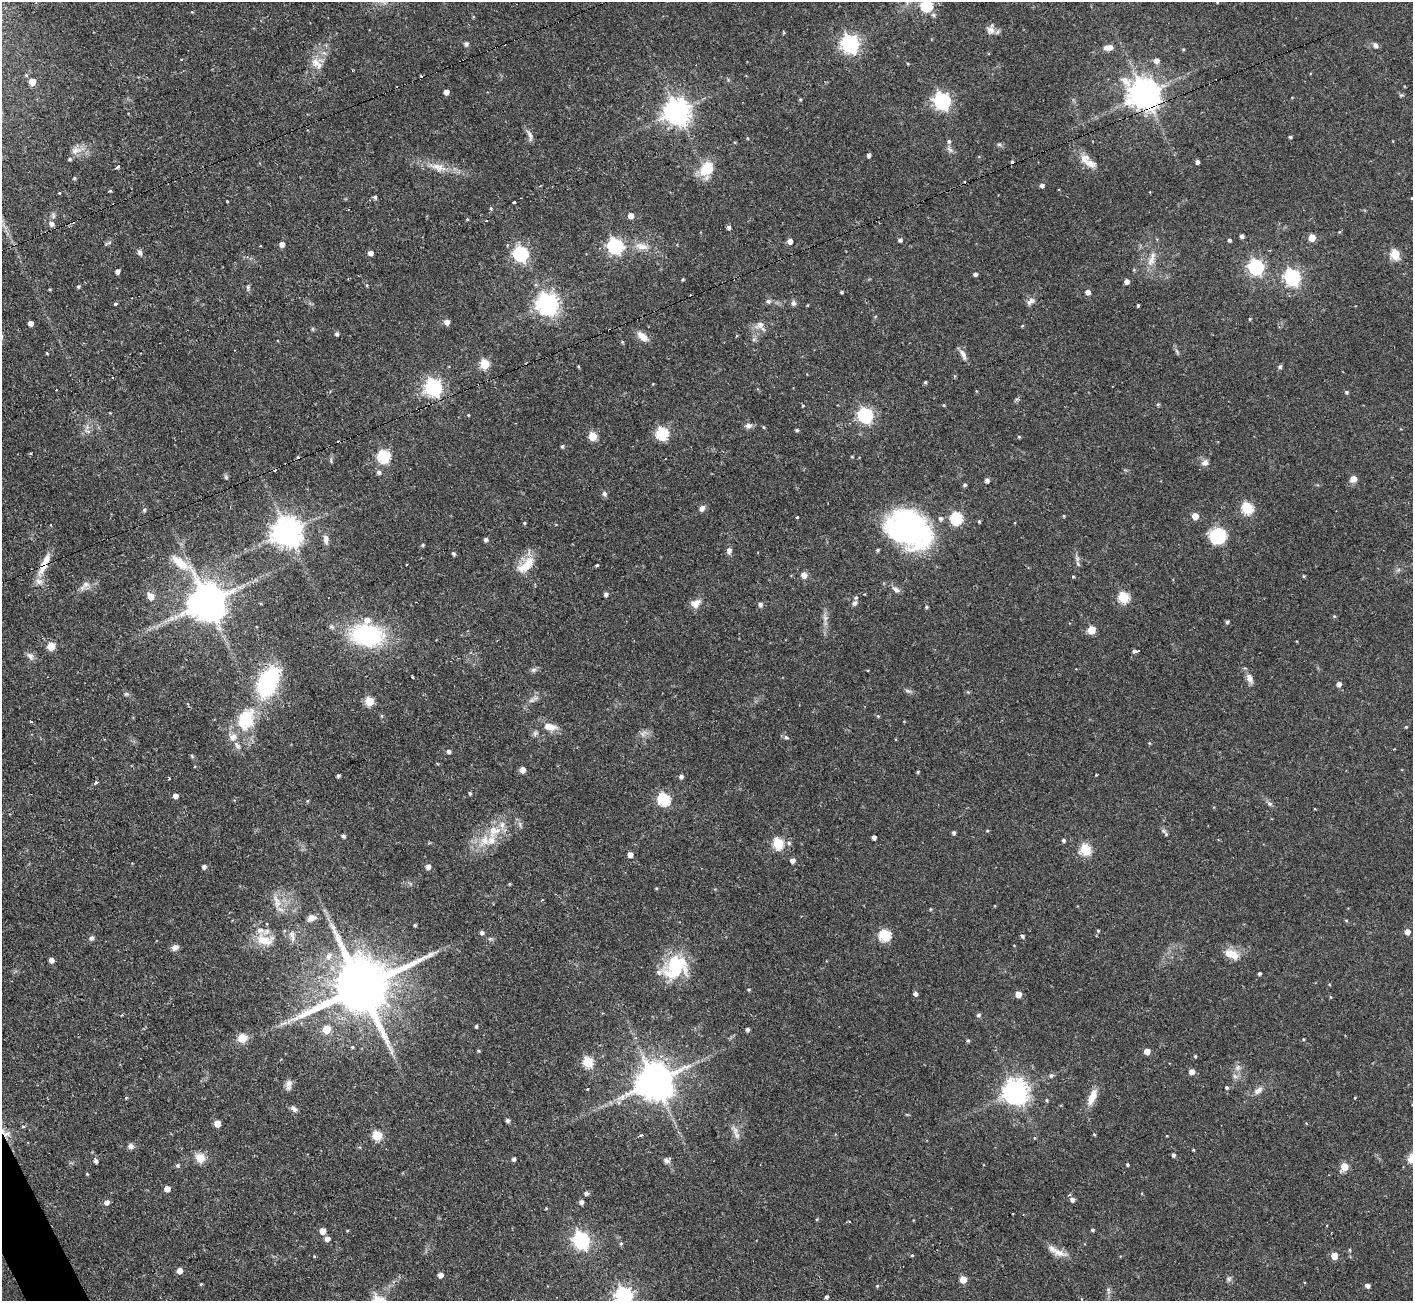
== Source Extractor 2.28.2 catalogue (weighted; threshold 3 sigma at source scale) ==
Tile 7 of 4 x 4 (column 3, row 2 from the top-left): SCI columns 2821-4231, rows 2746-4044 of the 5641 x 5624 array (HDU 1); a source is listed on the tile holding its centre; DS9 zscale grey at full resolution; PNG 1415 x 1303 px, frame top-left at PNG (2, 2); no overlay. Shown black and unused: <1% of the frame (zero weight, under 2 of 3 exposures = <1% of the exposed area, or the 3 px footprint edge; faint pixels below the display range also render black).
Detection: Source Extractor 2.28.2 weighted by HDU 2 'WHT'; one run over the whole footprint, this tile lists its part. Background 0.0722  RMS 0.0059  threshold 0.0263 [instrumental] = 3 sigma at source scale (4.5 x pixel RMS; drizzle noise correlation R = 1.50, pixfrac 1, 0.05/0.05 arcsec/px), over >= 5 px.
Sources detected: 334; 1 inside a brighter object's white glare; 14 cosmic-ray / hot-pixel residue — not listed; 10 inside a brighter listed object's ellipse — not listed separately; the other 309 listed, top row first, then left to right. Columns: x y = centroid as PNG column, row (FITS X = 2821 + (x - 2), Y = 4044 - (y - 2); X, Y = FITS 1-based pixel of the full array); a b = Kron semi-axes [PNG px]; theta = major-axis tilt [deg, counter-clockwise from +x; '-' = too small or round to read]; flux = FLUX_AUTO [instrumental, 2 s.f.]
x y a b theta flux
926 5 6 6 - 59
933 15 7 5 -2 1.3
990 30 13 11 -44 3.9
466 44 6 6 - 1.2
850 44 7 7 - 220
1376 45 7 6 - 1.8
1109 47 12 7 6 4.1
1183 49 4 4 - 0.58
181 59 3 3 - 0.65
1156 61 6 5 - 3.4
315 62 17 13 22 7.1
908 64 3 3 - 0.54
32 82 5 5 - 7.8
446 92 5 4 - 3.1
1144 94 10 9 - 1000
800 99 4 4 - 0.69
942 101 7 7 - 170
677 111 8 8 - 630
530 137 12 5 -89 2.1
1290 137 3 3 - 0.95
748 138 4 3 - 0.5
949 141 6 5 - 1.2
999 144 6 5 - 1.1
75 150 16 10 13 5.3
869 155 4 3 - 1.7
1197 162 4 3 - 1.9
1091 163 19 10 -16 5.2
118 167 4 3 - 1.8
437 167 25 9 -12 8.8
707 169 19 14 60 15
74 178 5 4 - 0.81
1042 185 4 4 - 2
59 192 3 3 - 2.4
375 197 5 4 - 1.2
227 201 2 2 - 0.45
514 202 3 3 - 3.5
491 208 5 4 - 0.74
53 216 9 4 -82 1.2
631 216 5 4 - 4.8
468 220 3 3 - 1.9
51 224 7 6 - 2.6
729 227 5 4 - 1.5
1339 232 5 3 - 0.56
1242 236 4 4 - 1.6
1312 238 5 5 - 10
900 240 5 5 - 1.5
1229 240 4 3 - 1.2
790 241 5 5 - 3.7
282 244 6 6 - 2.2
615 246 7 6 - 130
642 246 20 9 -13 6.9
140 252 9 6 -73 1.7
370 253 5 4 - 2.9
520 254 7 6 - 110
1395 254 5 5 - 32
1151 260 21 8 66 5.8
1256 267 7 6 - 150
117 271 5 4 - 2.1
975 274 4 4 - 1.8
1292 277 7 6 - 160
683 279 4 3 - 0.67
1127 282 4 4 - 3
367 285 4 3 - 0.52
78 286 4 4 - 0.89
248 287 8 4 -84 1.2
50 289 4 3 - 0.57
842 292 4 3 - 0.83
1088 292 5 5 - 3.3
768 301 7 6 - 1.5
1030 301 13 7 42 2.7
793 303 7 6 - 1.7
116 304 4 3 - 11
547 304 8 7 - 390
1138 305 3 3 - 0.75
1250 319 4 4 - 0.56
447 322 5 5 - 3.5
31 323 5 4 - 2.9
761 326 16 8 -51 3.5
313 329 5 4 - 0.85
337 334 4 4 - 1.5
642 336 14 7 -39 5.8
754 339 6 4 72 1.1
622 342 5 4 - 0.67
1177 351 9 3 -69 1.1
47 353 4 3 - 0.54
963 354 16 6 -64 3.1
484 364 5 5 - 28
1280 367 6 5 - 0.96
925 382 4 3 - 0.91
434 387 7 7 - 200
1346 392 5 4 - 0.96
1158 404 5 4 - 0.84
803 405 4 3 - 0.52
944 405 4 4 - 0.56
468 415 4 3 - 0.46
865 415 6 6 - 140
748 426 9 7 13 2.5
763 427 5 3 - 0.59
797 430 4 3 - 0.89
88 431 8 4 -8 1.3
662 433 6 6 - 63
592 436 5 5 - 18
1019 437 4 4 - 0.64
562 446 4 4 - 0.9
384 456 6 6 - 65
852 457 4 3 - 0.55
1205 463 9 8 - 2.9
379 472 6 5 - 1.6
226 477 7 5 -88 1.1
1353 479 6 6 - 5
987 480 4 4 - 1.9
965 485 6 4 22 0.88
604 494 8 6 -62 1.6
702 508 7 6 - 2.7
1247 508 6 5 - 52
144 510 5 4 - 1.1
1064 516 4 3 - 0.64
1195 516 5 5 - 8.2
797 517 3 3 - 1.6
956 518 6 6 - 63
979 521 4 4 - 0.79
524 523 4 3 - 0.68
909 529 50 35 -31 120
287 532 9 9 - 930
1218 536 15 14 - 29
326 539 13 7 -87 2.9
486 540 4 4 - 1.7
423 545 5 4 - 0.75
877 550 4 3 - 0.97
729 551 9 6 84 2.2
453 553 5 4 - 1.1
1077 558 13 5 -71 2.1
44 564 37 8 66 11
526 565 28 13 44 12
597 565 3 3 - 1.1
804 575 8 7 - 3.2
1073 576 4 3 - 0.55
1304 576 4 3 - 0.6
86 584 11 8 32 3.5
896 589 11 6 -32 2.3
606 594 4 4 - 1.9
150 596 7 6 - 6.3
1123 597 6 5 - 42
207 602 14 10 -56 1700
695 603 12 10 27 4.9
854 603 8 7 - 1.8
760 605 6 5 - 1.8
926 607 4 4 - 0.78
1334 616 5 4 - 0.69
825 618 8 6 -78 2.2
1227 622 4 4 - 1.3
332 627 7 6 - 1.5
1091 630 5 5 - 16
367 635 31 20 -2 67
51 646 5 5 - 15
1134 651 5 4 - 1.2
30 656 11 8 -53 2.7
534 670 8 6 3 1.5
412 677 3 2 - 0.7
1249 678 11 7 -64 4.1
268 682 34 19 65 59
1339 684 5 5 - 2.2
908 691 10 5 -19 1.5
968 692 5 4 - 0.61
126 694 7 5 20 1
531 700 9 5 20 1.9
369 701 5 5 - 24
246 715 29 19 65 23
878 716 5 4 - 0.72
550 727 18 9 -11 6.5
1406 727 4 3 - 0.55
535 733 8 6 77 1.4
643 733 11 7 42 2.7
786 737 7 5 -6 1.3
1149 743 5 3 - 0.57
237 745 11 6 -45 2.4
1394 749 3 2 - 0.53
448 751 4 4 - 1.7
192 756 6 4 -48 0.73
522 770 5 4 - 4.9
918 772 4 3 - 0.6
1096 775 3 2 - 0.46
338 776 3 3 - 1.2
681 777 5 5 - 1.7
169 779 3 3 - 0.63
96 783 3 3 - 2.3
470 793 4 3 - 0.88
175 796 5 5 - 3.1
664 799 6 6 - 59
307 801 5 3 - 0.58
1269 804 7 5 -4 1.4
502 825 9 8 - 3.6
987 831 4 3 - 0.49
1163 831 11 3 -40 1.2
954 833 4 4 - 1.1
343 836 4 4 - 1.3
874 837 4 4 - 2.1
1063 840 4 4 - 1.3
485 841 19 14 64 12
778 843 6 5 - 42
789 843 6 5 - 1.3
1085 849 6 6 - 42
630 855 5 4 - 3.9
792 860 5 4 - 3.1
204 867 4 4 - 1.9
428 867 5 5 - 2.9
509 884 5 3 - 0.53
656 888 4 4 - 0.58
542 900 3 2 - 1
277 901 22 9 -70 7.5
930 909 5 3 - 0.5
311 918 10 7 25 3.5
1346 920 5 3 - 0.56
415 925 4 3 - 0.82
1098 930 4 3 - 0.68
482 932 4 4 - 1.7
1407 932 5 5 - 4.2
885 935 6 6 - 49
292 936 17 7 -80 3.8
1022 936 5 4 - 1.2
91 938 7 6 - 1.3
265 940 26 14 -9 12
175 947 8 6 26 2.9
1231 954 20 11 -26 8.5
328 956 9 7 53 3
51 960 4 4 - 3.7
675 968 35 26 32 32
1259 973 3 3 - 1.2
361 987 18 15 27 4800
748 990 5 4 - 0.66
915 994 5 4 - 1.9
1018 994 5 5 - 5.9
1330 997 5 3 - 0.48
122 1015 4 2 - 0.55
978 1015 5 4 - 1.2
476 1026 4 3 - 0.85
747 1029 4 4 - 1.5
326 1030 6 5 - 13
242 1038 5 5 - 21
1303 1039 4 3 - 0.56
968 1041 5 4 - 0.87
352 1047 4 4 - 0.64
478 1051 4 3 - 0.76
1147 1051 5 5 - 5.2
1195 1056 4 3 - 0.69
588 1062 6 5 - 36
1238 1067 8 8 - 2.5
1192 1072 5 5 - 4.2
1051 1076 6 6 - 1.3
1235 1076 7 6 - 1.7
655 1081 11 10 - 1700
289 1085 14 7 84 3.3
1227 1088 4 4 - 0.96
587 1089 3 3 - 1.9
1258 1090 12 7 39 3.3
1015 1092 8 8 - 560
1092 1097 23 9 69 7.6
1355 1097 4 2 - 0.41
126 1098 4 4 - 0.58
1047 1100 5 4 - 0.76
294 1109 11 6 -43 2.3
508 1120 4 4 - 1.9
217 1124 5 5 - 7.4
23 1127 4 3 - 0.71
735 1130 15 9 -55 4
6 1133 15 8 -29 4.2
1094 1134 4 4 - 0.55
377 1135 5 5 - 25
641 1135 4 3 - 2.9
1167 1136 3 2 - 0.44
1034 1138 5 3 - 0.49
131 1146 8 7 - 2.2
1193 1150 3 3 - 0.5
1173 1155 4 4 - 1.4
200 1158 11 10 - 7
514 1159 4 3 - 1.6
96 1161 6 5 - 1.2
666 1161 9 7 -31 1.9
177 1165 5 5 - 1.3
1128 1165 5 3 - 0.7
1344 1167 5 5 - 12
87 1174 4 4 - 0.6
167 1189 5 4 - 4.7
586 1193 5 4 - 1.7
1069 1195 4 3 - 1.8
1072 1200 5 5 - 2
107 1202 6 5 - 2.8
581 1202 5 5 - 2.2
849 1221 3 2 - 0.58
1092 1230 4 3 - 0.92
322 1231 5 5 - 5.9
1331 1232 3 2 - 0.61
327 1239 5 5 - 3.1
581 1240 7 6 - 170
621 1243 5 4 - 0.88
1350 1250 5 3 - 0.62
1059 1253 23 9 -20 6.3
912 1255 4 3 - 1.1
314 1256 4 3 - 0.55
1334 1256 5 5 - 10
179 1271 5 5 - 5
440 1275 4 4 - 3.4
1229 1279 7 7 - 1.5
963 1280 5 5 - 9.3
201 1284 4 3 - 0.58
877 1286 4 4 - 0.63
1367 1286 4 4 - 2.4
624 1296 7 7 - 220
826 1297 4 3 - 1.5
Overlapping masked pixels (flux is a lower limit): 4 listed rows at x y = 1144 94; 44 564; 268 682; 6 1133
Isophote crosses this tile's border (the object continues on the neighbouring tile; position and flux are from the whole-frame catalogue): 2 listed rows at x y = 926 5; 624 1296